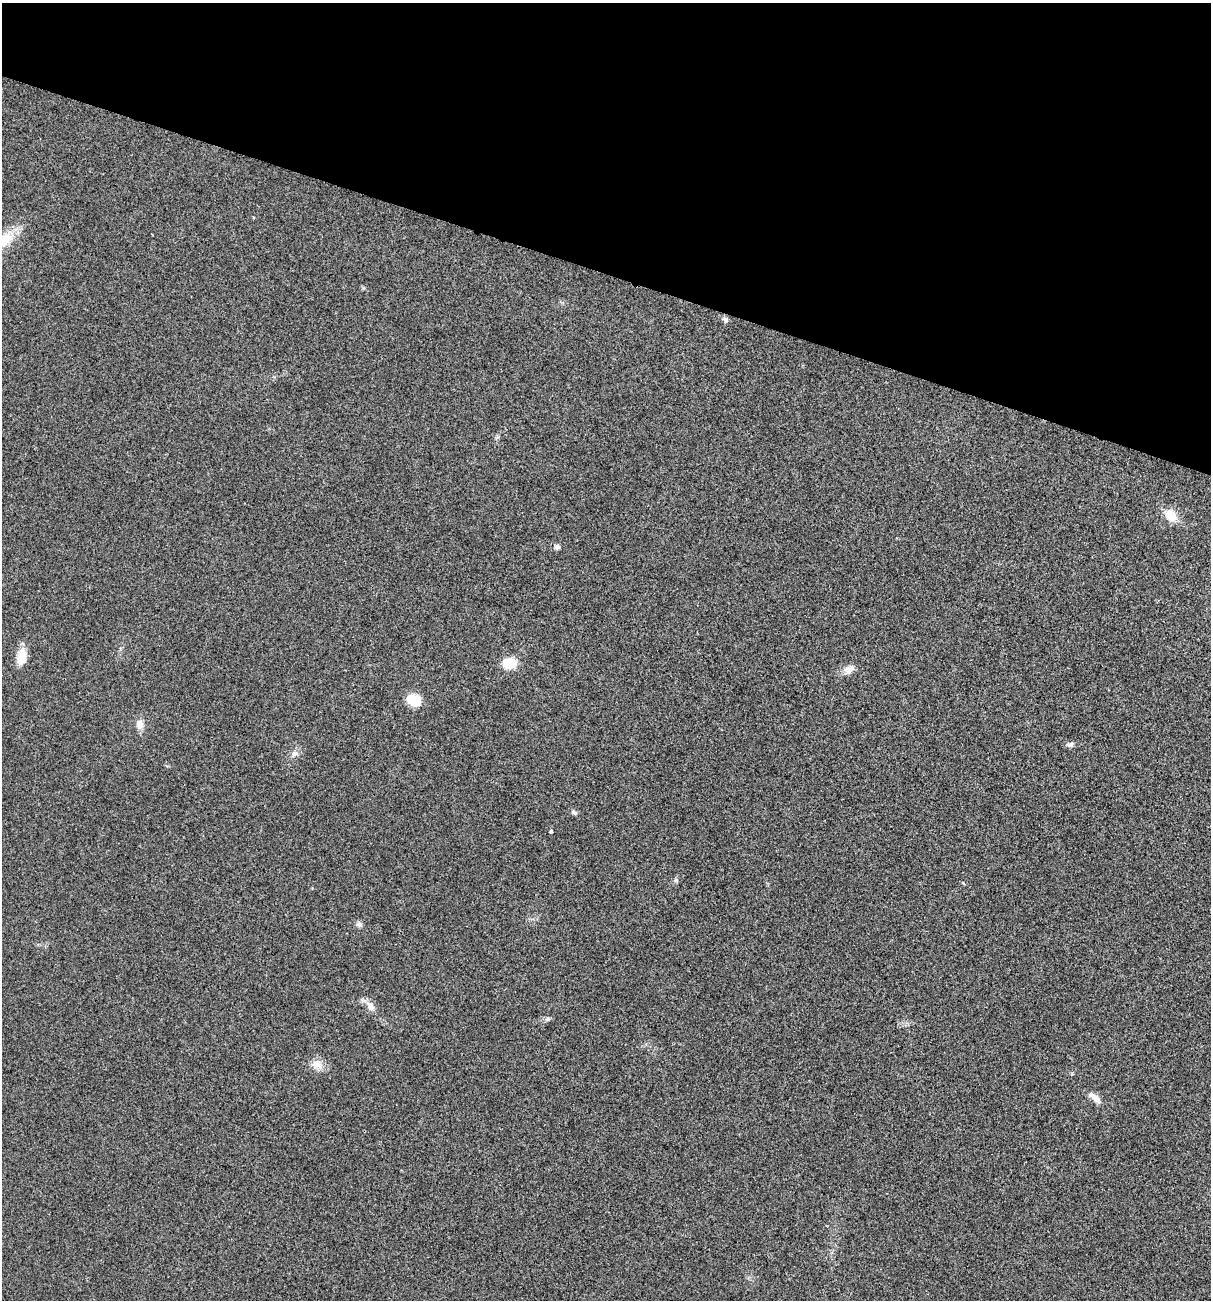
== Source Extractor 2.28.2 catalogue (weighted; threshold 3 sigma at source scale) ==
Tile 2 of 4 x 4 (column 2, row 1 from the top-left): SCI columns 1340-2548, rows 3902-5199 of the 5220 x 5205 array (HDU 1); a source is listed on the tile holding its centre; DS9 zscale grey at full resolution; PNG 1213 x 1302 px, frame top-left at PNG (2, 3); no overlay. Shown black and unused: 21% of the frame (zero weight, under 3 of 4 exposures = <1% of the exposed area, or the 3 px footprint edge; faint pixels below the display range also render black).
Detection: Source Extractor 2.28.2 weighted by HDU 2 'WHT'; one run over the whole footprint, this tile lists its part. Background 0.0264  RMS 0.0059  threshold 0.0265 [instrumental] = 3 sigma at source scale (4.5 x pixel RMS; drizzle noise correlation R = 1.50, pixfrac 1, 0.05/0.05 arcsec/px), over >= 5 px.
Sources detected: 19; all 19 listed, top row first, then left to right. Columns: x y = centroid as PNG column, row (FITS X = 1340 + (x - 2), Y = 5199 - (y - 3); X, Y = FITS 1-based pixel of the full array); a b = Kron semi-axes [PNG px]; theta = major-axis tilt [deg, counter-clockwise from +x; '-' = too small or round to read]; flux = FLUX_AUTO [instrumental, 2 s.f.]
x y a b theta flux
4 240 25 16 41 14
725 319 9 6 -29 1.6
1171 515 15 11 -42 9.3
557 547 7 6 - 1.8
21 657 20 10 80 8.8
509 663 14 11 3 11
849 669 16 10 15 4.2
413 700 14 11 -23 13
140 724 11 8 -78 4.5
1070 744 10 6 10 1.7
294 754 8 7 - 2.2
574 812 8 5 -41 1.2
551 831 4 3 - 0.94
676 880 6 5 - 1
359 924 9 5 0 1.7
370 1006 12 9 -62 4.3
547 1019 7 5 28 1.3
317 1064 14 11 -25 5.6
1095 1098 18 7 -39 4.4
Isophote crosses this tile's border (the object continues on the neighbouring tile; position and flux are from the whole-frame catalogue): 1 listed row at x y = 4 240